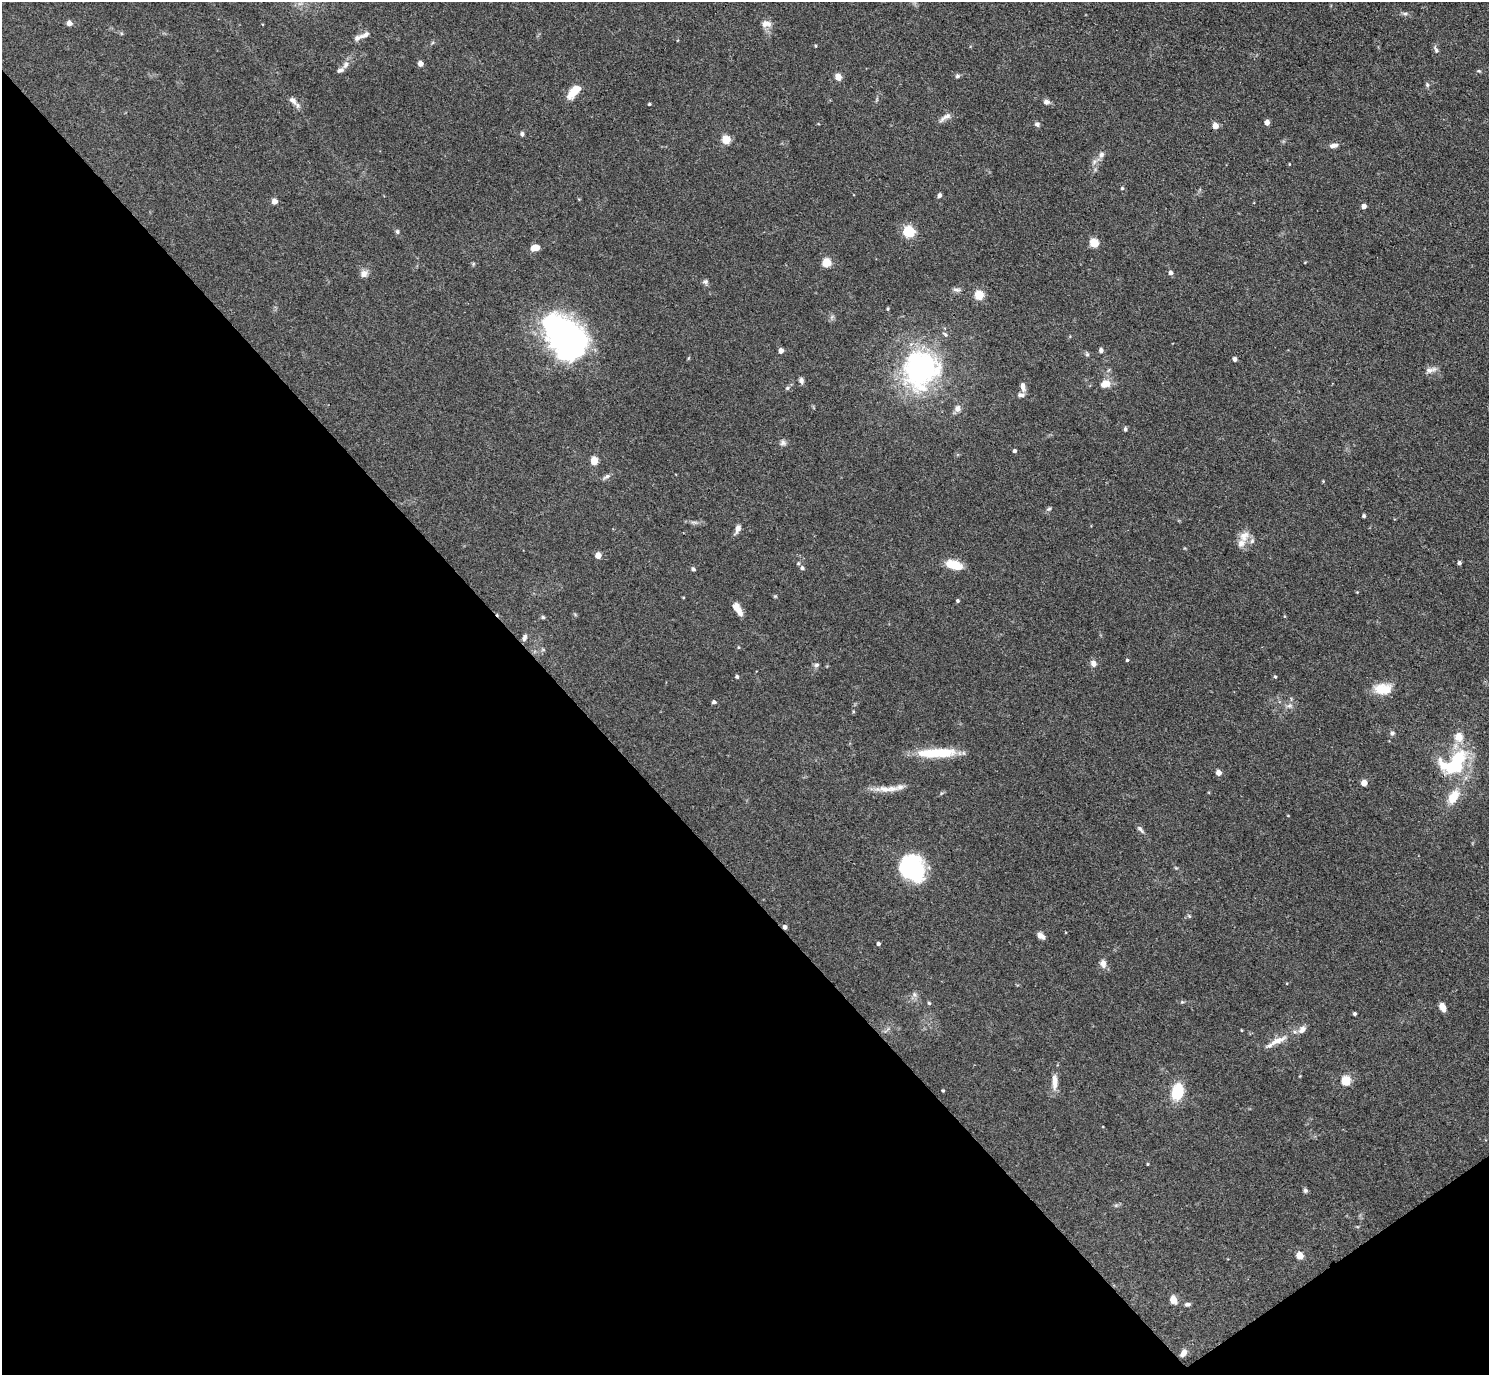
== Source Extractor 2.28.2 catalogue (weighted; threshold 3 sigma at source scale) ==
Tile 14 of 4 x 4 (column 2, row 4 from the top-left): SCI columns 1491-2977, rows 300-1672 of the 5954 x 5950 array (HDU 1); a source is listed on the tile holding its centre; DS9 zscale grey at full resolution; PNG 1491 x 1377 px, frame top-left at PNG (2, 2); no overlay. Shown black and unused: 40% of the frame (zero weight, under 3 of 4 exposures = <1% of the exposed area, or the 3 px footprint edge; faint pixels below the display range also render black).
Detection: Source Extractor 2.28.2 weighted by HDU 2 'WHT'; one run over the whole footprint, this tile lists its part. Background 0.0816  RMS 0.0057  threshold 0.0256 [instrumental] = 3 sigma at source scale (4.5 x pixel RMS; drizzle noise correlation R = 1.50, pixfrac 1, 0.05/0.05 arcsec/px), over >= 5 px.
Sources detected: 127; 1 inside a brighter object's white glare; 1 cosmic-ray / hot-pixel residue — not listed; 9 inside a brighter listed object's ellipse — not listed separately; the other 116 listed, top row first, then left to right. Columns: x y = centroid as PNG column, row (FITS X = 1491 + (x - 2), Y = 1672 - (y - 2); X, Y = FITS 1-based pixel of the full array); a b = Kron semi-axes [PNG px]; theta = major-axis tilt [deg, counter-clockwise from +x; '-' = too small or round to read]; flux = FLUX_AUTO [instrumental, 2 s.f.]
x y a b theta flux
1405 14 7 5 -14 1.2
69 23 4 4 - 5
766 24 14 9 -1 3.7
365 35 15 7 25 2.8
816 46 4 3 - 0.53
1436 49 11 5 -68 1.4
420 64 4 4 - 5.1
345 65 10 6 57 2.7
1479 71 6 4 -11 0.68
957 76 5 5 - 1.2
838 77 5 4 - 10
1427 85 7 5 -70 0.91
574 92 20 9 49 8.3
293 100 13 7 -42 3
1046 102 8 6 8 2
649 104 3 3 - 0.67
945 117 19 6 34 3.1
1267 122 4 4 - 4.5
1037 124 7 6 - 1.4
1215 126 5 4 - 6.8
522 134 5 5 - 1.5
726 140 5 5 - 20
1333 145 11 6 7 2.4
1101 155 8 7 - 2.3
1289 164 3 2 - 0.4
1122 188 4 4 - 0.78
939 195 6 5 - 1.3
274 201 4 4 - 5.5
1364 206 4 4 - 3.5
397 231 6 5 - 1.1
909 232 5 5 - 62
1094 243 5 5 - 29
535 248 8 5 12 7.4
827 263 7 7 - 9.3
364 273 10 9 - 2.9
1171 273 5 4 - 2.2
705 282 8 7 - 1.4
957 290 11 5 -5 1.9
979 295 5 5 - 30
888 309 4 3 - 0.58
945 334 8 5 -38 1.3
565 337 48 32 -52 150
1101 350 5 4 - 1.9
781 351 4 4 - 4.5
1087 354 6 5 - 0.97
1235 359 4 4 - 2.4
920 368 43 36 74 110
1431 370 18 7 13 3
801 380 7 6 - 1.8
1105 384 13 9 11 5.8
1023 387 11 6 -78 2.7
787 388 6 5 - 0.93
958 409 8 8 - 2.9
1125 429 4 4 - 1.5
783 443 8 7 - 1.8
1014 451 4 3 - 1.4
594 461 5 5 - 19
606 477 12 5 33 1.7
1323 481 4 3 - 0.49
1049 509 7 5 21 1
1364 516 4 4 - 0.96
694 522 11 4 -5 1.8
738 529 11 6 67 2.9
1244 536 16 13 44 5.8
598 555 4 4 - 7.3
1459 563 4 4 - 1.5
954 565 19 9 -16 11
802 568 6 5 - 1.5
693 569 6 4 -44 0.98
1357 592 3 3 - 0.42
775 596 5 4 - 0.63
958 601 4 3 - 0.96
738 609 14 6 -59 5.4
543 617 5 4 - 0.83
524 637 9 5 68 1.7
738 647 4 3 - 0.49
1127 660 4 3 - 0.75
1093 663 9 7 -66 2.5
816 665 7 6 - 1.3
737 677 4 4 - 0.98
1275 677 4 3 - 0.7
1383 689 22 13 -2 11
714 702 4 4 - 1.4
1289 706 8 7 - 2.2
853 711 5 3 - 0.57
1392 733 6 6 - 1.2
937 753 46 10 2 22
1458 761 38 24 58 38
1219 773 4 4 - 4.6
1364 783 5 4 - 7.5
886 789 32 8 -1 7.1
1453 797 21 12 56 10
1140 829 12 5 -46 1.7
912 868 29 24 -62 45
1176 868 6 3 -18 0.6
1189 916 6 4 -45 0.72
1041 936 8 5 -41 3
878 944 4 4 - 1.2
1103 963 11 8 -80 3.1
914 995 8 7 - 1.9
1182 1002 5 4 - 0.71
929 1003 5 4 - 0.8
1442 1007 9 6 -66 3.9
1354 1014 4 3 - 1.1
1277 1041 28 8 23 7.6
1346 1081 5 5 - 30
1055 1082 21 7 -89 5.4
943 1091 3 3 - 0.64
1177 1092 11 8 81 28
1148 1164 4 3 - 0.49
1305 1190 6 6 - 1
1116 1205 7 4 18 0.98
1300 1256 5 5 - 13
1173 1300 5 5 - 13
1187 1304 7 5 12 1.2
1183 1353 9 6 60 3.4
Overlapping masked pixels (flux is a lower limit): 1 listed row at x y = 1215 126